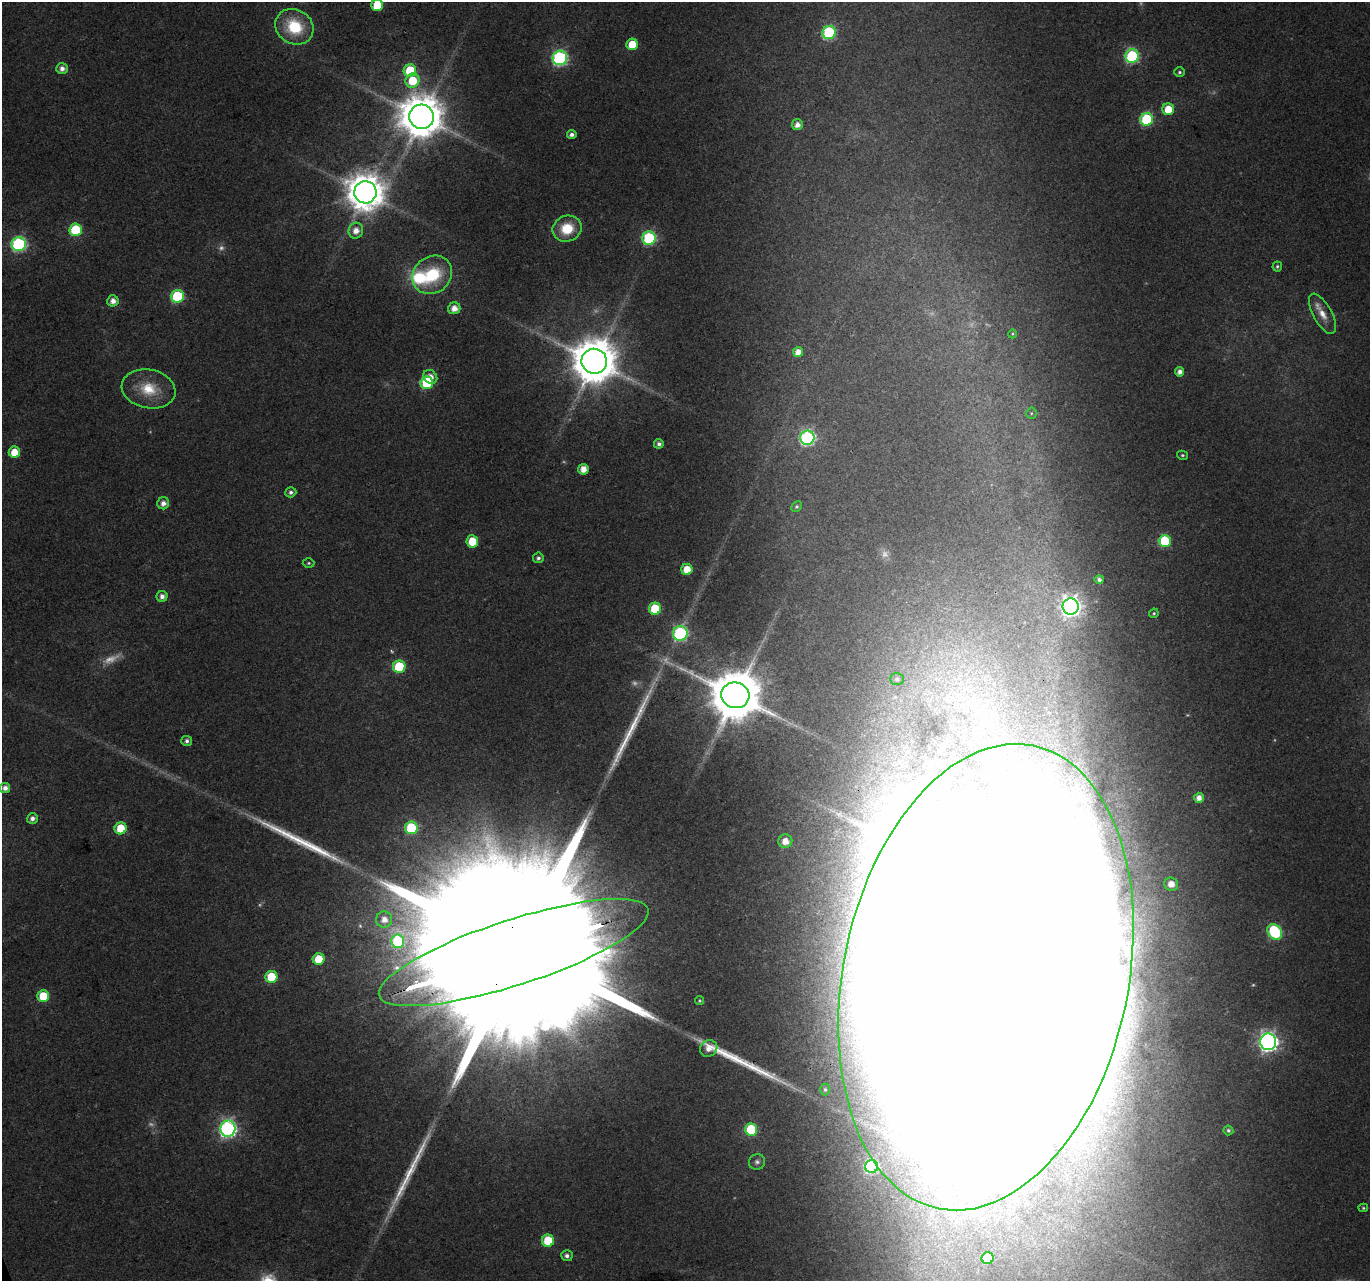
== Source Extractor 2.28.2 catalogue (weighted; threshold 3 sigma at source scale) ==
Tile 7 of 4 x 4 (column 3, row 2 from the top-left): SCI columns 2741-4108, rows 2689-3967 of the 5484 x 5319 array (HDU 1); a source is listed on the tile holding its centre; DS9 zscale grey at full resolution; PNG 1372 x 1283 px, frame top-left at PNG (2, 2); each listed source drawn as its Kron ellipse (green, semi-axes under 4 px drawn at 4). Shown black and unused: <1% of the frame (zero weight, under 3 of 4 exposures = <1% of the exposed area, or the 3 px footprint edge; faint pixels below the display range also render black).
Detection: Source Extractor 2.28.2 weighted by HDU 2 'WHT'; one run over the whole footprint, this tile lists its part. Background 0.0313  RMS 0.0039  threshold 0.0177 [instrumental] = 3 sigma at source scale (4.5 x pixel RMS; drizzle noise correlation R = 1.50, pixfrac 1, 0.0396/0.0396 arcsec/px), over >= 5 px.
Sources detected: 114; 16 too faint to see at this stretch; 6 inside a brighter object's white glare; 4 long thin detections or spike segments (spike, bleed or trail) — neither listed nor drawn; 2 inside a brighter listed object's ellipse — not listed separately; the other 86 listed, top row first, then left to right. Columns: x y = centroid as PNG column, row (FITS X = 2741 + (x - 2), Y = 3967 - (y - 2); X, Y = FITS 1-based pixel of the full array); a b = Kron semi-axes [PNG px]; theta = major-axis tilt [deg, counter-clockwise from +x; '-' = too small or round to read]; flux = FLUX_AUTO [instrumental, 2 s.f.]
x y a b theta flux
377 5 6 6 - 16
294 27 20 17 -29 22
829 32 7 6 - 56
632 44 6 5 - 12
1132 56 7 6 - 60
560 58 7 7 - 100
62 68 6 5 - 2.6
410 71 6 6 - 21
1179 72 5 5 - 0.89
412 81 7 7 - 15
1168 109 6 5 - 9.5
422 117 12 12 - 1800
1147 119 6 6 - 41
797 125 5 5 - 3.1
572 135 5 4 - 1.8
365 192 11 11 - 1200
567 229 14 13 - 13
76 230 6 6 - 28
356 231 8 7 - 4.4
649 238 6 6 - 59
19 244 7 7 - 87
1277 266 5 4 - 0.75
432 275 21 18 37 26
177 296 6 6 - 39
113 301 5 5 - 3.2
454 308 6 6 - 4.5
1322 314 22 9 -62 5.7
1012 334 4 3 - 0.38
798 352 5 5 - 4.3
594 361 13 12 - 2100
1180 372 5 4 - 2.5
430 377 7 6 - 3.8
427 383 6 6 - 31
149 389 27 19 -12 15
1031 413 5 5 - 0.61
807 438 7 7 - 100
659 444 5 4 - 1.5
14 452 5 5 - 7.8
1182 455 5 4 - 0.68
583 469 5 5 - 5
291 492 5 5 - 1.4
163 503 6 6 - 2.8
797 506 6 4 44 0.79
472 541 6 6 - 11
1165 541 6 6 - 27
538 558 5 5 - 1.3
309 563 6 4 2 0.66
687 569 5 5 - 7.7
1099 580 4 4 - 1.6
162 596 5 5 - 2.5
1071 607 8 8 - 290
655 609 6 6 - 19
1154 613 5 4 - 0.7
680 633 7 7 - 81
399 667 6 6 - 27
897 679 7 6 - 1
735 695 14 13 - 3000
187 741 5 5 - 1.5
5 788 5 5 - 2.9
1199 798 5 5 - 3.5
32 818 5 5 - 2.4
121 828 6 6 - 13
411 828 6 6 - 31
785 841 7 7 - 5.4
1171 884 7 6 - 4.8
384 920 8 8 - 3.5
1275 932 8 6 -51 49
398 941 6 6 - 36
514 953 141 32 18 130000
319 959 6 6 - 11
271 977 6 6 - 17
986 977 236 142 78 8100
43 996 6 6 - 14
699 1001 4 4 - 0.58
1268 1042 8 8 - 250
709 1048 9 8 - 3.6
825 1089 6 4 -88 0.79
228 1129 8 7 - 160
751 1130 6 6 - 31
1228 1130 5 5 - 1
757 1162 8 7 - 1.5
872 1166 6 6 - 64
1363 1208 5 4 - 0.59
548 1241 6 6 - 17
567 1256 6 5 - 1.9
988 1258 6 6 - 15
Overlapping masked pixels (flux is a lower limit): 3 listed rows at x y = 735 695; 514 953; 986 977
Isophote crosses this tile's border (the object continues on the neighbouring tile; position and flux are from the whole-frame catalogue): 2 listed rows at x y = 377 5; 986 977